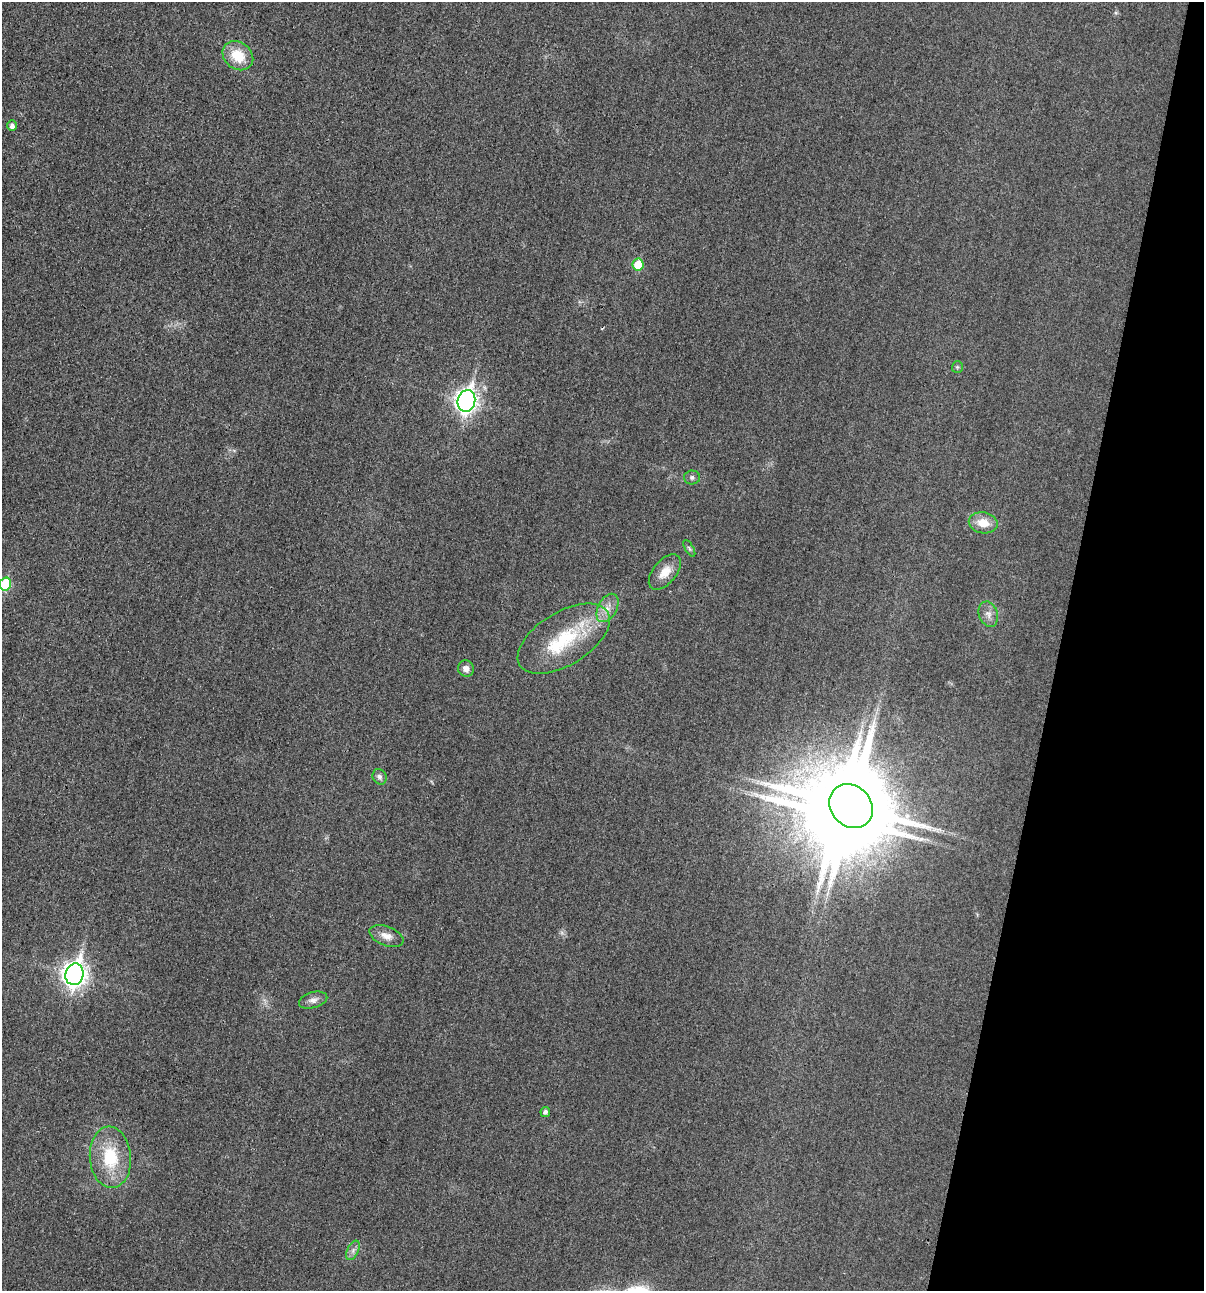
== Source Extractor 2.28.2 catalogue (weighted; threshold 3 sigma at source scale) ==
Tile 8 of 4 x 4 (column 4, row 2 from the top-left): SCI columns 3733-4934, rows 2592-3880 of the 5200 x 5181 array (HDU 1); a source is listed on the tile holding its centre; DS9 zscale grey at full resolution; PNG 1206 x 1293 px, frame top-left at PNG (2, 2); each listed source drawn as its Kron ellipse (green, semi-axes under 4 px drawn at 4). Shown black and unused: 12% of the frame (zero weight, under 3 of 4 exposures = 1% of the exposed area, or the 3 px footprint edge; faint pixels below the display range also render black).
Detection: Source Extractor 2.28.2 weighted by HDU 2 'WHT'; one run over the whole footprint, this tile lists its part. Background 0.0299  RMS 0.0059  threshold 0.0265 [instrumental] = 3 sigma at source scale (4.5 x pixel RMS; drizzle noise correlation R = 1.50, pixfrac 1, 0.05/0.05 arcsec/px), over >= 5 px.
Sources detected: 24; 1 inside a brighter object's white glare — neither listed nor drawn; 1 inside a brighter listed object's ellipse — not listed separately; the other 22 listed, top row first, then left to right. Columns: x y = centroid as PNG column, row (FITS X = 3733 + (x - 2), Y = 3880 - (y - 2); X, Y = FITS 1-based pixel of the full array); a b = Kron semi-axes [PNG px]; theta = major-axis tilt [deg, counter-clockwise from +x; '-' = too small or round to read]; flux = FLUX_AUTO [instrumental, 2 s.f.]
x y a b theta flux
238 56 16 13 -38 16
12 125 5 5 - 2.5
638 265 6 5 - 15
957 367 6 5 - 0.94
466 401 11 8 76 340
692 477 8 7 - 1.7
983 523 14 10 -12 9.4
689 548 9 4 -60 1
665 572 21 11 50 7.9
5 584 6 6 - 30
607 608 15 9 61 5.6
988 614 13 9 -69 3.8
564 639 51 26 31 41
466 669 8 8 - 3.6
379 777 8 6 -61 2.1
851 806 23 20 -47 8200
386 936 18 9 -21 5.4
74 974 11 9 73 450
313 1000 14 8 16 3.3
545 1112 5 4 - 1.9
110 1157 31 20 -86 29
353 1250 10 5 64 2.3
Isophote crosses this tile's border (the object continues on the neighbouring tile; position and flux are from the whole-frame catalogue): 1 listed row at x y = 5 584